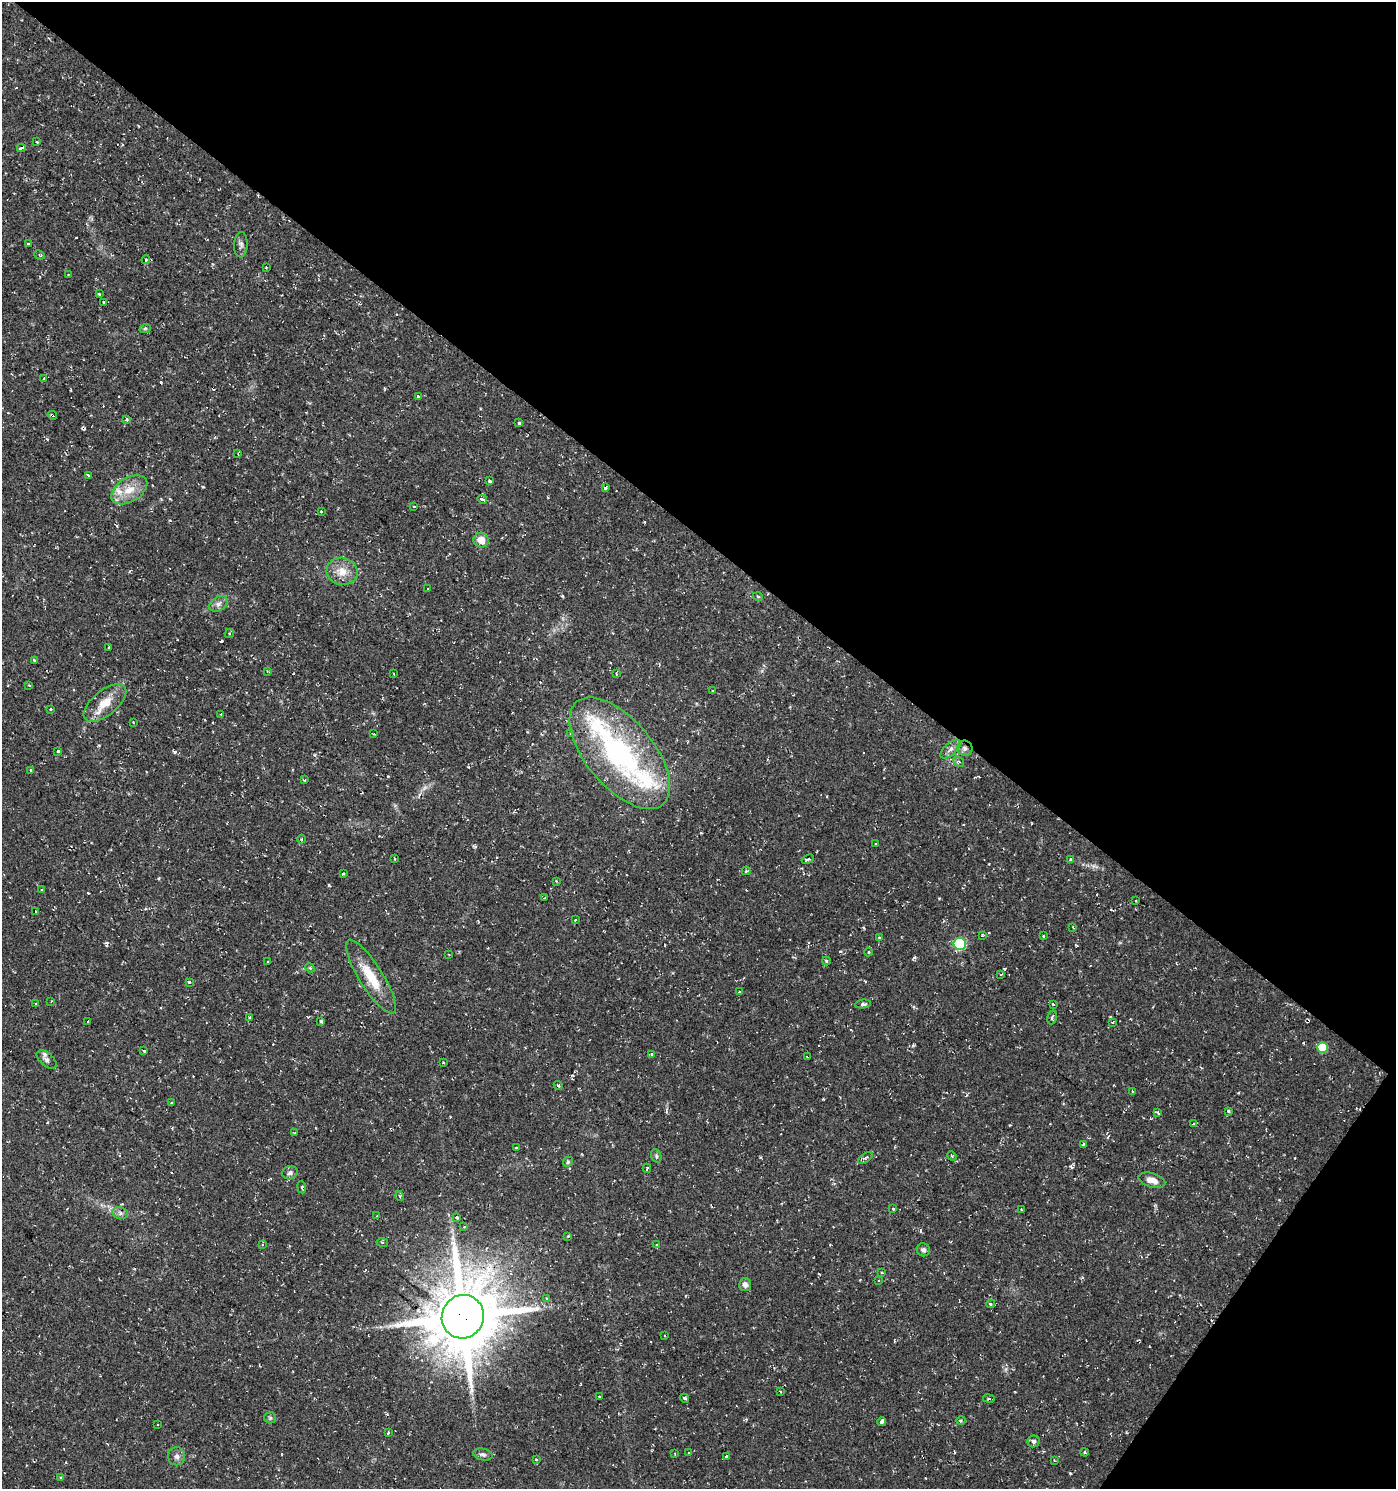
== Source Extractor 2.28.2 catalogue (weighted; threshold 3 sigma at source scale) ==
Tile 8 of 4 x 4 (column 4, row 2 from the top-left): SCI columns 4428-5821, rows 2976-4462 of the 6002 x 5958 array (HDU 1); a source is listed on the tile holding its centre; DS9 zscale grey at full resolution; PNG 1398 x 1491 px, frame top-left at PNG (2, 2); each listed source drawn as its Kron ellipse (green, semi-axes under 4 px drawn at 4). Shown black and unused: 39% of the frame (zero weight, under 2 of 3 exposures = <1% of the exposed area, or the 3 px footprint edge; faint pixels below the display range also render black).
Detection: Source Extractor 2.28.2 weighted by HDU 2 'WHT'; one run over the whole footprint, this tile lists its part. Background 0.0337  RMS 0.004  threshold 0.0182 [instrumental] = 3 sigma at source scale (4.5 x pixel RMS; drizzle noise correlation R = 1.50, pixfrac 1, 0.0396/0.0396 arcsec/px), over >= 5 px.
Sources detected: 174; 1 too faint to see at this stretch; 23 cosmic-ray / hot-pixel residue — neither listed nor drawn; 3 inside a brighter listed object's ellipse — not listed separately; the other 147 listed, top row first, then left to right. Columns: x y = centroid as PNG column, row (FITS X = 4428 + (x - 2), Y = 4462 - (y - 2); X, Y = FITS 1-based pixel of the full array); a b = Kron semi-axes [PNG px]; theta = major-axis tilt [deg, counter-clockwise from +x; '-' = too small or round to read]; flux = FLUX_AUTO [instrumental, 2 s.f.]
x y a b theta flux
37 142 3 2 - 0.36
21 148 4 3 - 5.1
28 244 3 3 - 0.71
241 245 13 7 89 1.5
40 255 5 3 - 0.57
146 260 4 3 - 0.47
266 267 3 2 - 0.66
68 275 2 2 - 0.3
99 294 3 3 - 0.9
103 303 3 3 - 1.4
145 329 6 3 20 0.51
43 379 4 2 - 0.38
418 396 3 3 - 1
52 415 5 2 - 0.43
127 419 4 3 - 0.69
519 423 4 3 - 1.2
238 454 4 2 - 0.33
88 475 3 3 - 1.7
489 481 4 3 - 1.6
605 488 3 3 - 2.1
129 490 20 12 31 6.8
482 499 5 3 - 3.4
414 506 3 2 - 0.3
321 511 3 3 - 1.1
481 540 8 7 - 5.2
342 571 15 13 -13 5.4
428 589 3 2 - 0.53
758 597 5 3 - 0.38
218 604 10 6 32 1.6
229 634 4 4 - 0.65
109 647 4 2 - 0.35
34 660 3 3 - 0.38
267 671 3 3 - 0.36
394 673 3 2 - 0.41
616 674 3 2 - 0.58
29 685 3 3 - 0.38
713 691 3 3 - 0.8
105 703 25 12 39 7.3
50 709 3 3 - 1.4
221 714 3 3 - 0.44
133 722 3 2 - 0.3
570 733 3 3 - 0.75
374 734 3 2 - 0.32
965 748 8 7 - 1.4
950 749 12 6 43 1.8
58 751 3 3 - 4.7
620 753 67 33 -50 73
959 761 6 4 -44 0.57
31 770 3 3 - 1
304 780 3 3 - 0.91
302 839 4 3 - 0.5
875 844 3 3 - 0.59
395 859 3 2 - 0.39
808 859 6 3 24 0.75
1070 859 3 3 - 0.85
746 871 4 4 - 0.43
343 873 3 2 - 0.5
556 881 3 2 - 0.35
41 890 3 3 - 0.74
544 898 3 2 - 0.99
1136 900 3 3 - 0.51
36 912 3 3 - 1.2
575 920 3 3 - 0.63
1073 927 3 2 - 0.43
982 935 4 3 - 0.48
1043 936 3 3 - 0.52
879 938 3 3 - 0.67
960 944 6 6 - 36
869 952 4 3 - 0.33
449 954 3 2 - 0.43
826 961 4 4 - 0.45
268 962 2 2 - 0.28
310 968 5 4 - 0.47
1000 974 3 2 - 0.38
371 976 43 12 -58 12
189 982 3 3 - 1.2
740 992 3 3 - 0.83
51 1001 4 3 - 0.33
36 1004 3 3 - 0.78
863 1004 8 3 8 0.98
1053 1004 3 3 - 1
1052 1017 7 5 74 0.9
249 1018 3 3 - 1.5
88 1021 3 3 - 0.54
321 1021 3 3 - 1.2
1113 1022 3 3 - 1
1323 1047 5 5 - 11
144 1051 3 3 - 0.76
652 1054 3 3 - 1.6
807 1057 3 2 - 0.4
47 1060 12 6 -40 1.5
443 1063 3 2 - 0.45
558 1085 5 3 - 0.56
1132 1091 4 2 - 0.33
171 1103 3 3 - 0.43
1228 1111 3 3 - 0.56
1158 1113 4 3 - 0.93
1194 1124 4 3 - 2.9
294 1133 3 3 - 0.64
1083 1144 3 2 - 0.64
516 1148 3 3 - 0.57
656 1156 7 5 -70 0.72
952 1156 5 4 - 0.44
865 1158 8 3 33 0.82
568 1162 5 4 - 0.5
647 1168 4 3 - 1.4
290 1173 8 6 20 1.2
1152 1180 14 7 -17 3.4
302 1187 6 3 -83 0.54
400 1196 5 3 - 0.37
893 1209 3 3 - 1.1
1021 1210 3 2 - 0.55
120 1213 8 6 -13 1.1
377 1216 3 3 - 0.47
456 1218 3 3 - 2.7
464 1227 3 3 - 0.53
568 1236 4 3 - 0.4
382 1243 6 3 -10 0.56
263 1244 4 2 - 0.44
657 1245 3 3 - 1
923 1250 7 6 - 1.2
881 1273 3 2 - 0.47
879 1280 3 3 - 0.81
745 1284 6 6 - 1.8
547 1298 4 3 - 0.43
990 1304 4 3 - 0.49
463 1317 22 21 - 3100
664 1335 3 2 - 0.39
780 1392 3 2 - 0.43
599 1396 3 3 - 0.78
684 1398 5 3 - 0.8
989 1398 6 3 -9 0.61
270 1418 6 5 - 0.67
961 1420 5 3 - 0.48
882 1422 4 3 - 5.9
157 1425 3 3 - 0.52
388 1433 3 3 - 0.45
1034 1441 6 6 - 1.1
1085 1452 4 3 - 0.45
675 1453 3 2 - 0.46
689 1453 3 2 - 0.8
483 1454 10 6 -13 1.1
177 1456 9 8 - 1.9
727 1457 3 3 - 4
536 1460 3 3 - 0.53
1054 1460 4 2 - 0.28
61 1477 4 3 - 0.41
Overlapping masked pixels (flux is a lower limit): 3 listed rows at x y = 52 415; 965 748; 463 1317
Unlisted compact peaks at least as high as the median listed source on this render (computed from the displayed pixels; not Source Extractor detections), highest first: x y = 175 752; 329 885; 203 487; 914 957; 840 951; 475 847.